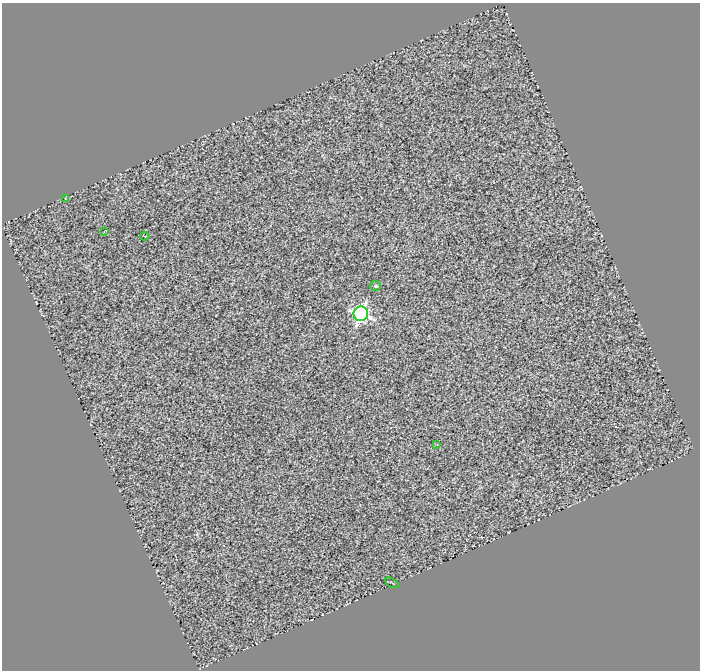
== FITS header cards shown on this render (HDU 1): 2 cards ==
NAXIS1  =                  698
NAXIS2  =                  668

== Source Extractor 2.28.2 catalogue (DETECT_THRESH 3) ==
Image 698 x 668 px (HDU 1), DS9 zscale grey, 1 PNG px = 1 image px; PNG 702 x 672 px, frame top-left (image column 1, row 668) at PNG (2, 3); each listed source drawn as its Kron ellipse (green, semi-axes under 4 px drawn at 4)
Background 0.00677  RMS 0.1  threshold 0.301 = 3 sigma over >= 5 px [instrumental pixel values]
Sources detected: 7; all 7 listed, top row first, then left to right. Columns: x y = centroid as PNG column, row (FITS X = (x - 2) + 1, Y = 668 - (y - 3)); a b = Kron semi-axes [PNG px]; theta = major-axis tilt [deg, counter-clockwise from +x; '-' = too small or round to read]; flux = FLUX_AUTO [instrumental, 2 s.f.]
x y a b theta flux
65 198 3 2 - 4.4
104 231 4 2 - 5.1
145 236 4 2 - 4.4
376 286 5 5 - 15
361 314 7 7 - 2600
437 444 4 3 - 4.3
392 583 7 2 -31 5.4